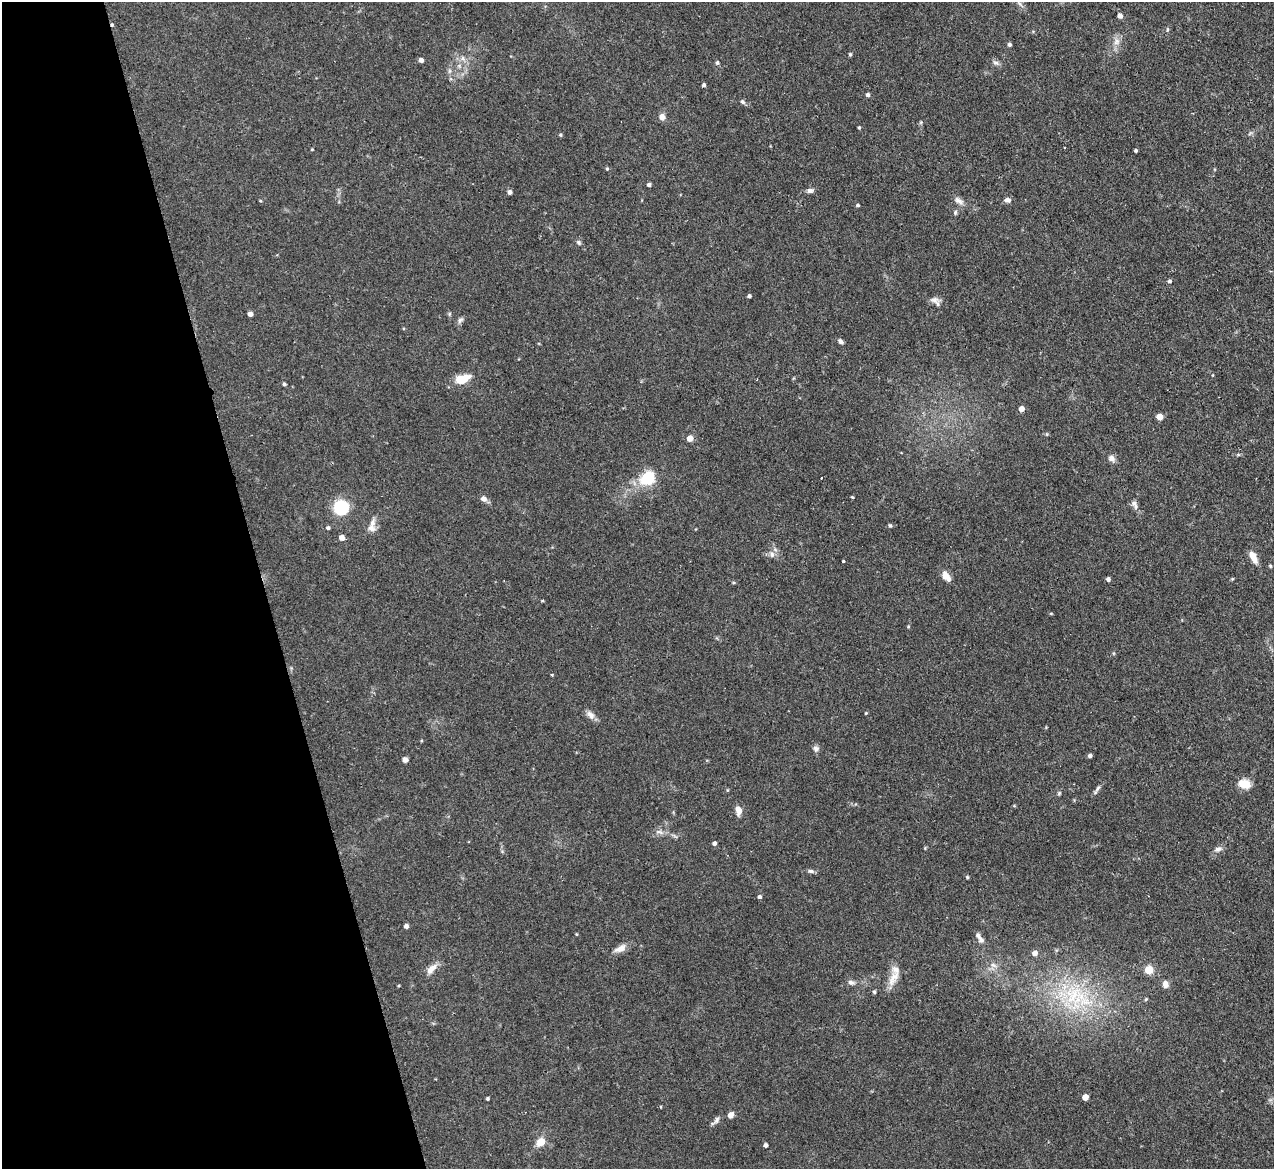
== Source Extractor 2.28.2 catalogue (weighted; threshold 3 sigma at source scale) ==
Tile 5 of 4 x 4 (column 1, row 2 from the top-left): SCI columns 1-1272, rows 2594-3760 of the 5089 x 5065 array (HDU 1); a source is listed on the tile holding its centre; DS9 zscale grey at full resolution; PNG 1276 x 1171 px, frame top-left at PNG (2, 2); no overlay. Shown black and unused: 21% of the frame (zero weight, under 2 of 3 exposures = <1% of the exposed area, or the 3 px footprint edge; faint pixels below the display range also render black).
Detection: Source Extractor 2.28.2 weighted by HDU 2 'WHT'; one run over the whole footprint, this tile lists its part. Background 0.0886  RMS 0.0061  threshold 0.0274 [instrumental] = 3 sigma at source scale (4.5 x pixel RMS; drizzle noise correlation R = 1.50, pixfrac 1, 0.05/0.05 arcsec/px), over >= 5 px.
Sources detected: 103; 1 cosmic-ray / hot-pixel residue — not listed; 4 inside a brighter listed object's ellipse — not listed separately; the other 98 listed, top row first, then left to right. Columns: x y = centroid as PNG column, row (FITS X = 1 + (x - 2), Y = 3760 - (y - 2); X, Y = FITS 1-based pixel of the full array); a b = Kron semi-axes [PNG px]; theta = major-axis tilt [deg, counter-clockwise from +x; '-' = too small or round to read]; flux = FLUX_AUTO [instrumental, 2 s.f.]
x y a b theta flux
1019 3 7 4 -20 1.2
1120 16 5 4 - 3
1117 42 11 7 52 3.3
1009 44 4 4 - 1.2
850 54 4 3 - 0.83
463 58 7 4 72 1.3
421 60 4 4 - 2.7
717 63 5 5 - 0.97
996 63 9 5 -13 1.7
449 71 7 4 71 1.2
704 85 4 4 - 1.3
868 95 4 4 - 1.5
742 102 7 5 -50 1.2
662 117 7 6 - 3.4
921 122 6 4 46 0.76
859 128 4 3 - 0.65
560 135 5 4 - 0.74
312 149 4 3 - 0.49
1136 150 3 3 - 0.96
607 169 4 4 - 0.66
649 185 4 4 - 1.4
810 191 8 6 11 1.9
510 192 5 4 - 1.8
1007 200 9 6 -5 2.1
260 201 5 3 - 0.49
958 201 15 6 -37 2.9
857 205 4 3 - 0.94
955 212 6 5 - 1
579 243 6 5 - 1.3
1169 281 4 4 - 1.3
749 296 4 3 - 1.3
934 300 15 8 -10 3.1
250 314 4 4 - 2.8
460 320 10 5 44 1.6
840 341 7 5 -37 1.7
462 379 18 9 18 12
284 384 4 4 - 0.97
1021 409 5 4 - 3.8
1160 417 5 5 - 7.5
1047 434 5 5 - 0.67
690 438 5 5 - 5.5
1111 458 9 8 - 2.8
648 478 7 6 - 48
822 478 3 2 - 0.69
852 497 4 3 - 0.53
484 499 8 7 - 2.6
1135 504 14 6 -68 2.6
341 507 11 10 - 43
372 523 11 8 73 3.4
890 525 5 4 - 0.82
328 528 5 4 - 1.2
342 538 5 5 - 3.8
772 554 7 6 - 2.1
1253 557 14 6 -61 5.7
843 561 3 3 - 1.4
1270 566 5 4 - 0.66
946 576 14 8 -53 4.3
1108 579 4 4 - 1.7
1051 613 5 3 - 0.52
908 627 4 4 - 0.62
552 675 3 3 - 0.67
866 713 4 3 - 0.56
590 715 13 8 -46 3.3
816 749 7 7 - 2
1090 756 4 4 - 1.6
405 760 5 5 - 2.5
1245 784 14 9 -15 8.2
1098 788 7 4 45 1.2
1059 793 6 4 46 0.88
1014 806 5 3 - 0.54
739 810 10 6 -79 4.5
659 832 11 5 -15 2.2
714 843 4 4 - 1.7
925 848 4 4 - 0.56
1218 849 11 6 13 2.3
811 871 8 5 -7 1.5
967 877 4 4 - 0.72
759 897 5 4 - 1.3
406 926 4 4 - 1.9
576 934 5 3 - 0.45
981 940 8 7 - 1.9
620 949 16 8 25 4.6
1035 953 5 5 - 3.1
993 965 7 4 -18 1.4
432 969 19 8 44 4.4
1149 970 5 5 - 22
893 978 25 10 59 7.2
851 982 9 6 -15 2.1
1165 984 9 7 -77 3.2
874 992 4 4 - 0.85
1072 995 33 19 48 32
1146 999 5 4 - 0.73
1085 1097 5 4 - 5.7
487 1099 3 3 - 0.89
730 1115 5 5 - 4.2
717 1120 11 6 59 2.1
541 1142 10 8 43 6.7
765 1145 4 4 - 1.5